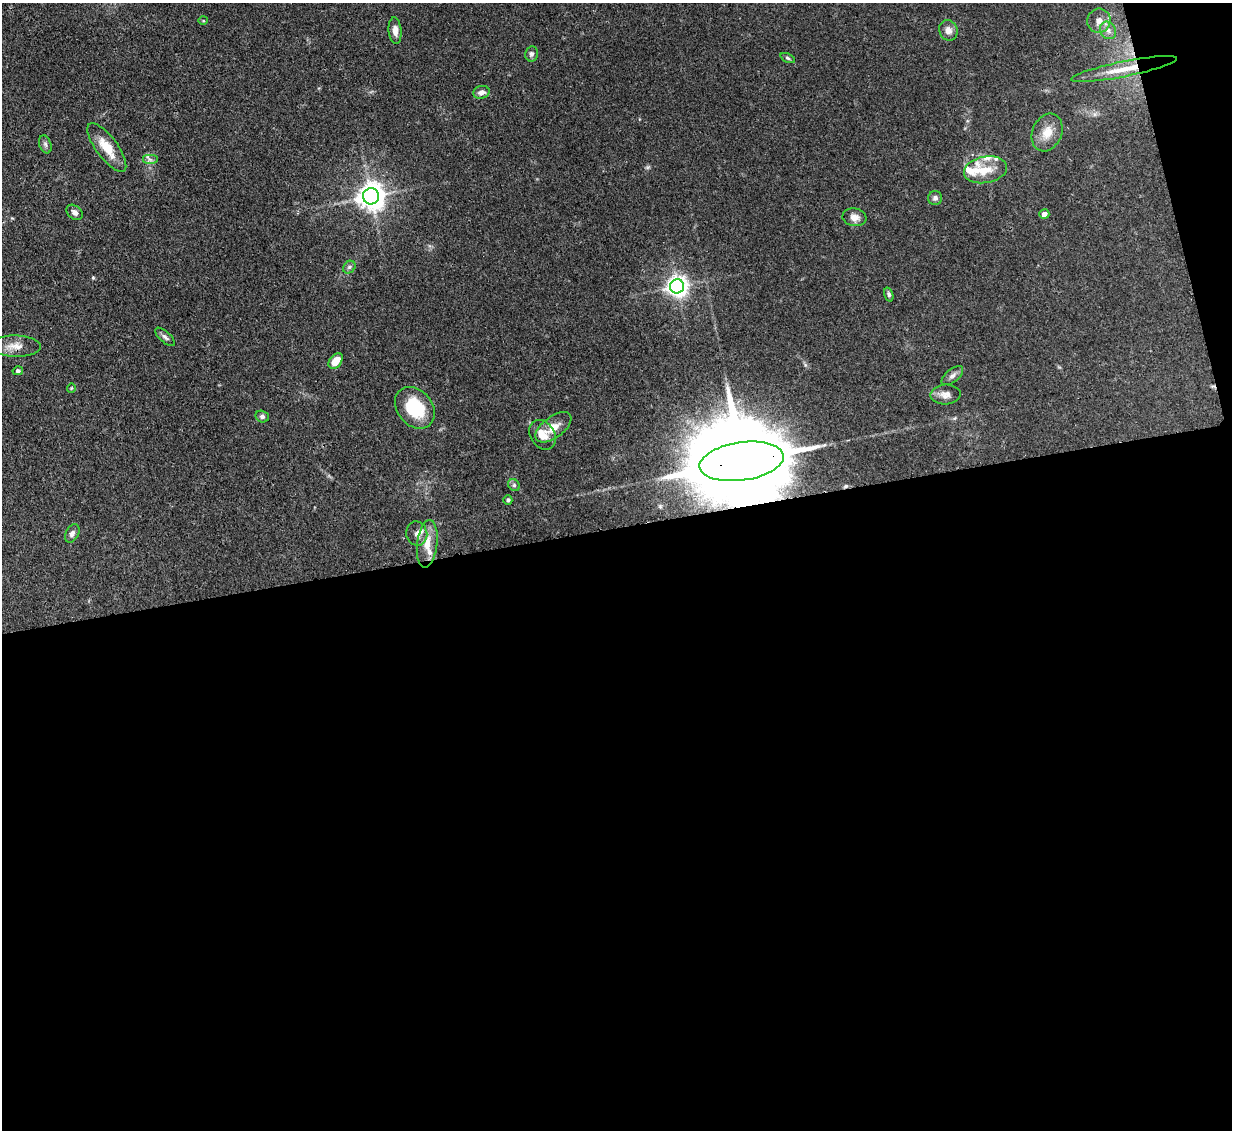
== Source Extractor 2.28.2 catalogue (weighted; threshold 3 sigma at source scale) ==
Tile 16 of 4 x 4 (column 4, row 4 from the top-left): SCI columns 3775-5004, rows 213-1340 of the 5083 x 5061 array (HDU 1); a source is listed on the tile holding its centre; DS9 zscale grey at full resolution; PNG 1234 x 1132 px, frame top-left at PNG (2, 3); each listed source drawn as its Kron ellipse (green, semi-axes under 4 px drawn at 4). Shown black and unused: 55% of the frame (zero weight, under 3 of 4 exposures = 9% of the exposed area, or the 3 px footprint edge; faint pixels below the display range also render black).
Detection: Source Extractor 2.28.2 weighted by HDU 2 'WHT'; one run over the whole footprint, this tile lists its part. Background 0.124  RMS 0.0049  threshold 0.0222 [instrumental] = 3 sigma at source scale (4.5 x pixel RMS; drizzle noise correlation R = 1.50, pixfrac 1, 0.05/0.05 arcsec/px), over >= 5 px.
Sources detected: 45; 6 inside a brighter listed object's ellipse — not listed separately; the other 39 listed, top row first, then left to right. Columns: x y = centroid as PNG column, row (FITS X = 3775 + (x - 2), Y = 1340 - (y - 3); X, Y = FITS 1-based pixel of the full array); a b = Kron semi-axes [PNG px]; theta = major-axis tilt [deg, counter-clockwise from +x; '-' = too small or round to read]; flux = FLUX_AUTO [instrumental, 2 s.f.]
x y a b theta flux
203 21 5 3 - 0.47
1099 21 12 11 - 4.4
948 30 10 9 - 3.4
1108 30 9 7 -58 2.5
395 31 13 6 -85 3.4
531 54 7 6 - 1.6
788 58 8 4 -26 0.9
1124 69 54 7 11 13
481 92 8 6 12 2.7
1047 132 19 14 67 7.9
45 144 9 6 -71 1.3
107 148 29 10 -54 11
150 160 8 5 0 1.4
986 170 22 13 10 9.3
371 196 8 8 - 600
935 198 7 7 - 1.6
75 212 9 6 -40 2.1
1044 214 5 5 - 3.1
854 217 12 9 -8 3.4
349 267 7 5 46 1.2
677 286 7 7 - 320
889 294 7 4 -72 1
165 337 12 5 -42 1.6
15 346 25 10 -1 6.1
336 361 8 6 52 7.1
18 371 5 4 - 1.1
952 376 13 6 39 2.1
71 388 5 4 - 0.53
945 395 15 10 3 3.6
415 408 23 17 -50 23
262 417 7 5 -17 1.3
553 427 21 10 37 6.2
543 435 16 12 -57 6.5
742 461 42 19 8 13000
514 485 6 5 - 1
508 500 5 4 - 0.82
72 533 10 6 61 2
417 534 12 10 -76 3.2
427 544 24 10 83 8.3
Overlapping masked pixels (flux is a lower limit): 2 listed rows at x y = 1124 69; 742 461